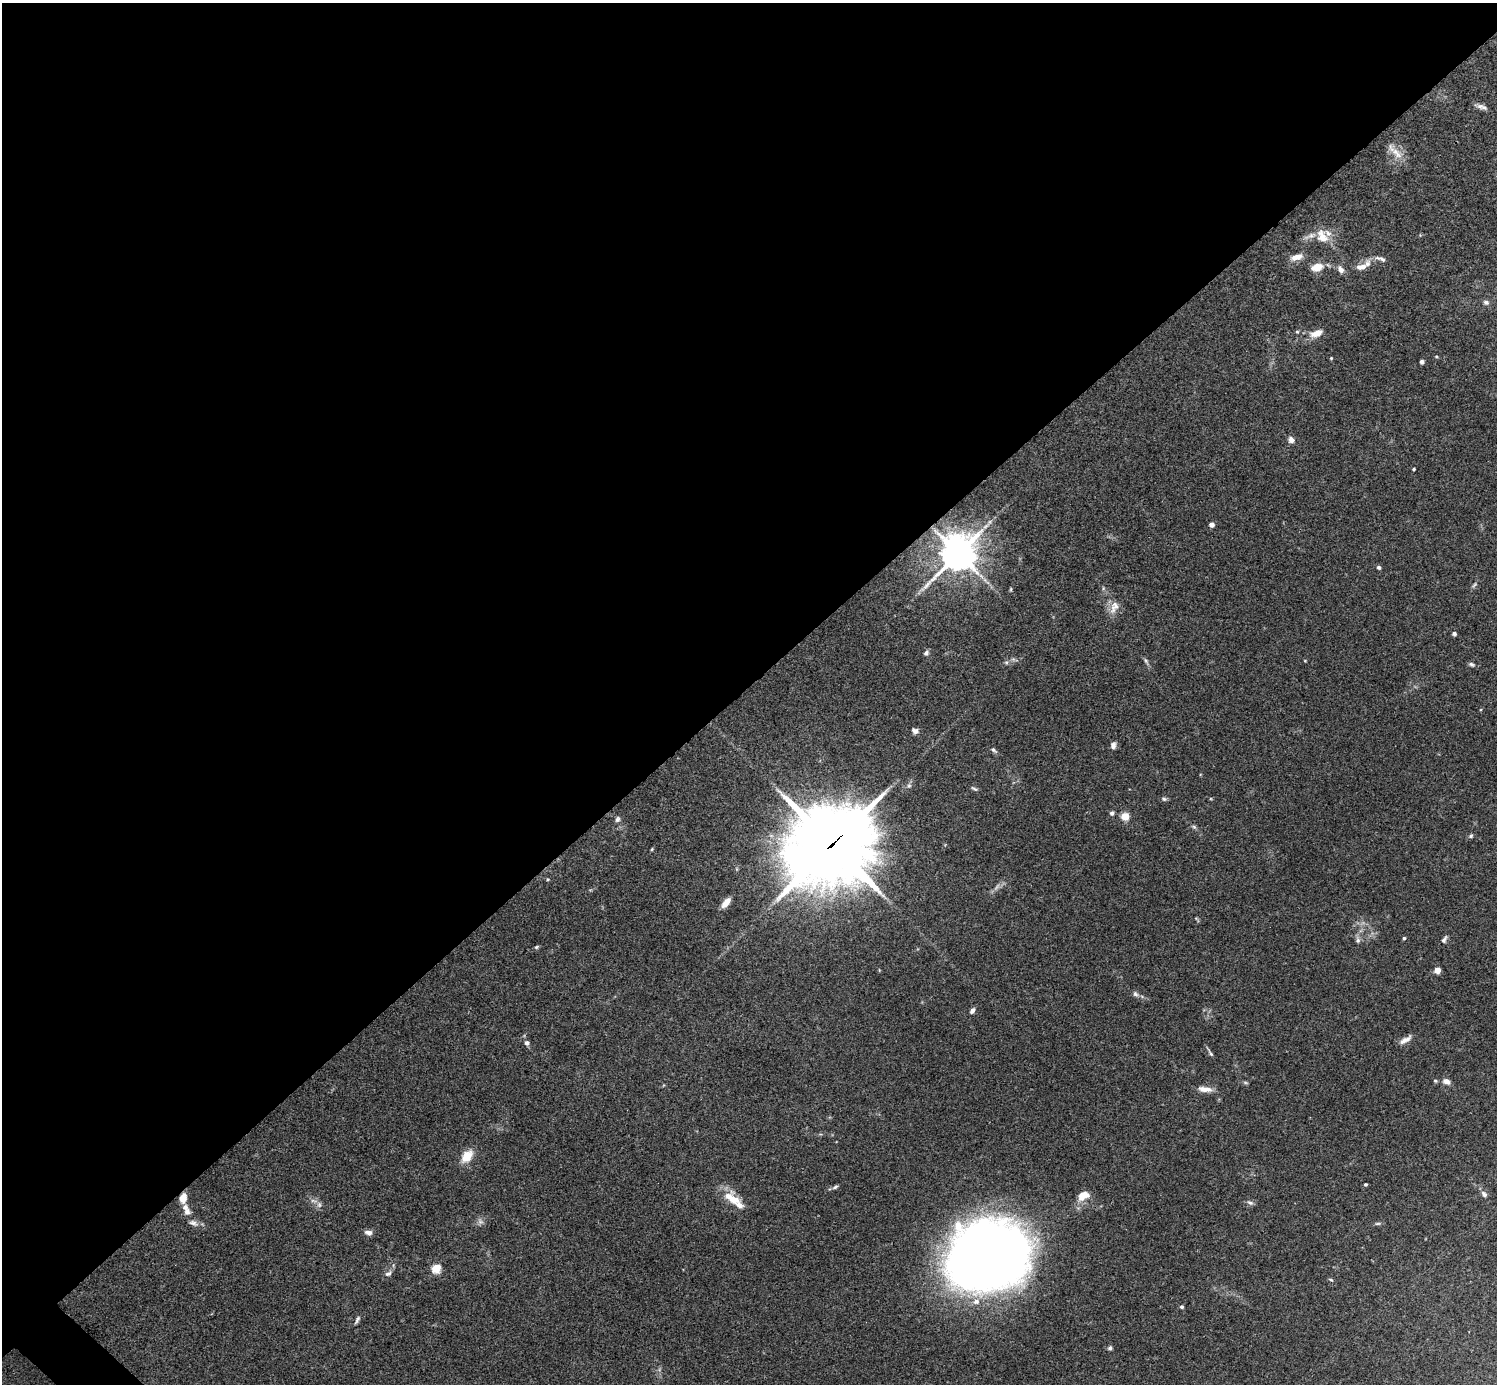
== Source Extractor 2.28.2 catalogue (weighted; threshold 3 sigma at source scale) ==
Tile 2 of 4 x 4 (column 2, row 1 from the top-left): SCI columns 1498-2992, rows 4305-5686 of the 5987 x 5987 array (HDU 1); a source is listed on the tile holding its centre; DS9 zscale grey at full resolution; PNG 1499 x 1386 px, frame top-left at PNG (2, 3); no overlay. Shown black and unused: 50% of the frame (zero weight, under 3 of 4 exposures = <1% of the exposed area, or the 3 px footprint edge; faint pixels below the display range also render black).
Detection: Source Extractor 2.28.2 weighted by HDU 2 'WHT'; one run over the whole footprint, this tile lists its part. Background 0.0754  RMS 0.0055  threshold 0.0246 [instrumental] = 3 sigma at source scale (4.5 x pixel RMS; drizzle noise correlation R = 1.50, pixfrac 1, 0.05/0.05 arcsec/px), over >= 5 px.
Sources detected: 86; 1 too faint to see at this stretch — not listed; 5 inside a brighter listed object's ellipse — not listed separately; the other 80 listed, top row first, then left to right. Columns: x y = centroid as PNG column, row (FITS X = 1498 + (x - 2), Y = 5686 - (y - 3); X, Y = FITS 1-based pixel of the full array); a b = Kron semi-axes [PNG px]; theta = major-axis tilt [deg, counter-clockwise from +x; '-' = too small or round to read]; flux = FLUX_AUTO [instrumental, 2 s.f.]
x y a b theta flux
1480 106 13 6 -14 2.5
1396 153 24 11 -50 7.1
1322 236 21 14 -58 9.3
1297 257 16 7 15 4.8
1382 259 10 6 -40 1.6
1317 267 12 8 13 8.2
1362 267 16 8 15 5.6
1341 269 11 7 -61 2.8
1486 302 8 6 -23 1.7
1297 332 5 4 - 0.7
1316 333 18 8 20 5.9
1436 356 5 3 - 0.49
1331 358 3 3 - 0.58
1422 362 4 4 - 1.6
1291 440 8 7 - 2.5
1414 469 3 3 - 0.81
989 522 7 4 -89 1.1
1212 525 5 5 - 2.6
958 553 13 11 50 1200
1379 567 6 5 - 1.1
1474 585 10 4 51 1.1
1103 588 6 4 -73 0.8
1011 589 7 3 -83 0.66
1114 607 20 10 67 5.6
1454 634 4 4 - 1.4
926 653 7 6 - 1.5
1146 661 10 4 -58 1.3
1006 662 6 4 -18 0.85
1471 664 8 5 -25 1.3
915 731 8 6 -24 2.2
1113 745 9 6 74 2.2
994 750 10 5 -38 1.3
974 789 10 4 -31 1
1164 799 8 5 -10 1.1
1112 813 6 5 - 1.4
1125 816 6 5 - 10
617 819 7 6 - 1.5
1194 827 8 5 -30 1.1
1471 836 7 5 46 1.1
832 845 34 29 35 4500
652 849 5 4 - 0.55
548 879 5 4 - 0.67
726 902 13 6 49 4.9
1197 919 9 3 -47 0.63
1404 938 4 3 - 0.95
1444 939 10 5 59 1.7
1358 940 9 6 -90 1.9
536 947 6 4 27 0.83
1437 970 5 4 - 9.2
1135 994 9 6 -41 1.6
972 1010 7 5 64 1.8
1405 1040 16 6 32 3.5
527 1043 6 6 - 1.8
1210 1053 15 3 -57 1.2
1435 1081 5 4 - 0.71
1446 1081 10 6 -23 2.8
1245 1083 7 4 -9 0.77
1205 1089 18 7 -6 4.6
467 1156 19 11 50 7.9
1365 1184 4 4 - 0.78
835 1187 8 5 25 1.2
1484 1194 8 6 -47 2
728 1196 18 10 35 5.4
1083 1196 15 10 26 6.9
183 1198 9 7 80 6.2
314 1201 11 4 -15 1.9
1250 1202 9 6 -21 1.6
739 1205 17 8 -30 4
187 1212 9 8 - 2.7
480 1222 10 6 -48 1.9
193 1223 14 7 -22 2.9
1378 1223 9 4 1 1.1
368 1233 10 6 -13 2.2
988 1256 73 60 20 600
436 1268 5 5 - 31
388 1273 11 6 30 1.9
1331 1280 7 4 -29 0.81
1181 1307 4 4 - 1.1
357 1320 11 4 63 1.4
1110 1348 5 5 - 1.2
Overlapping masked pixels (flux is a lower limit): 3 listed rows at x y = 958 553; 832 845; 183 1198